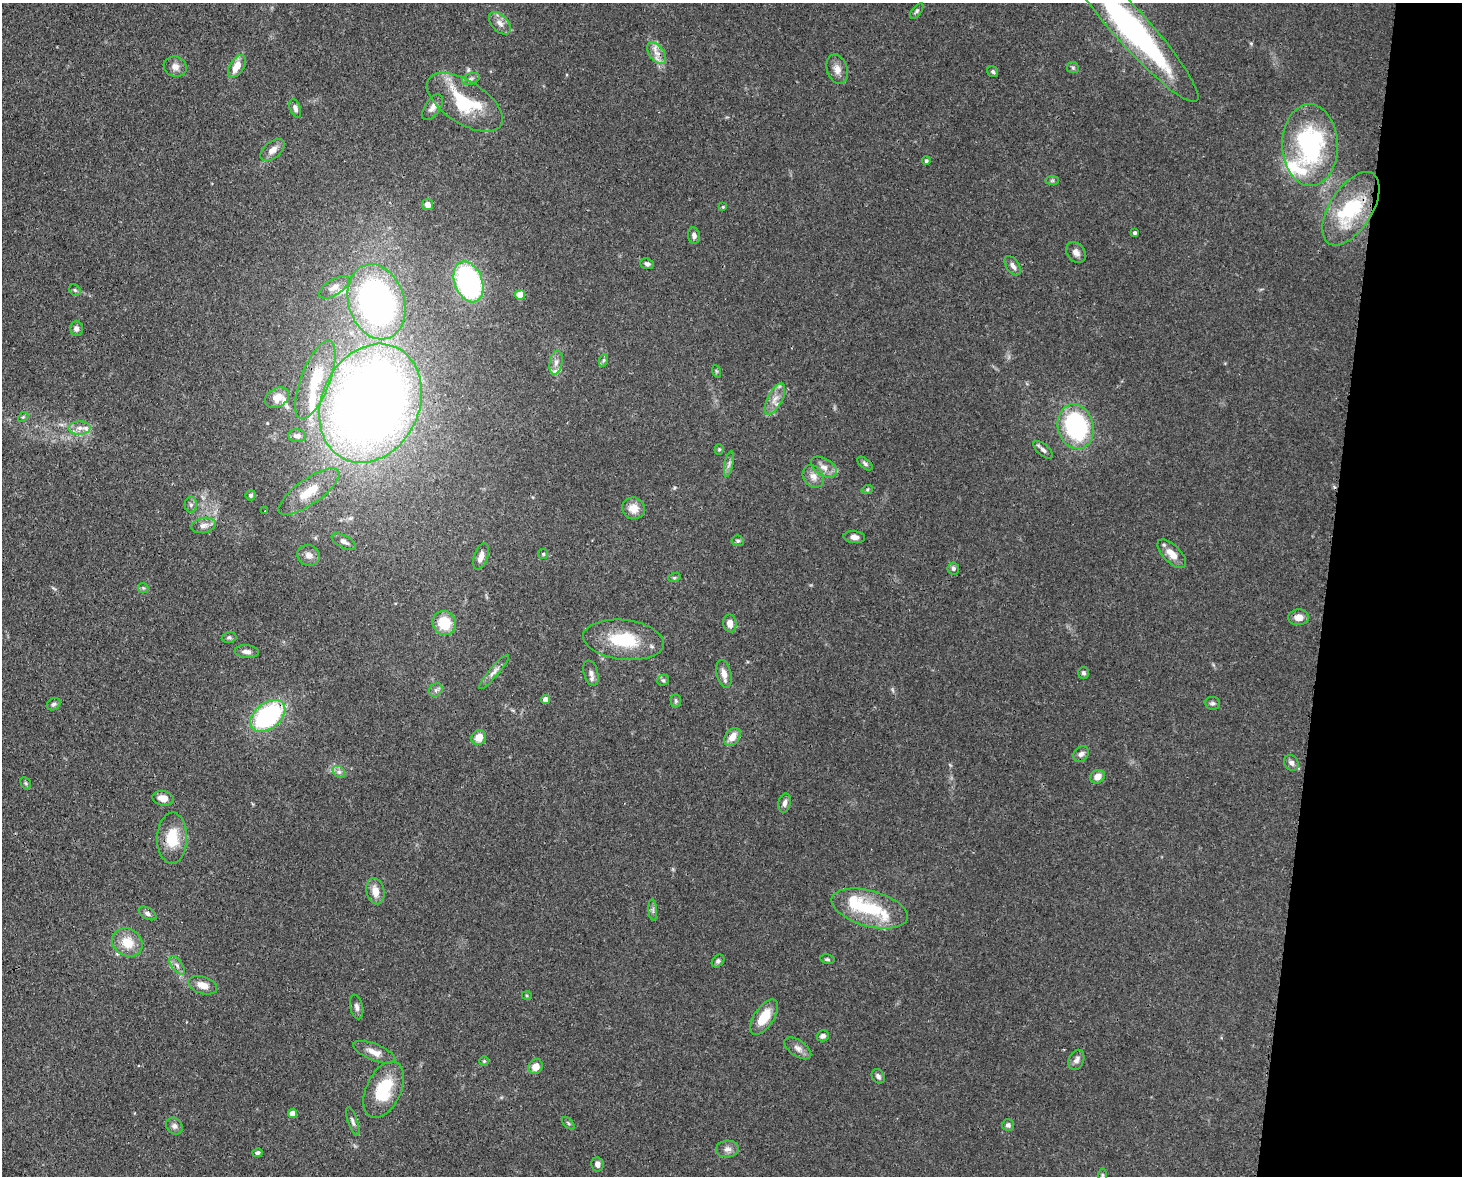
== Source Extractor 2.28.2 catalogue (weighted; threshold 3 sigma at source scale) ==
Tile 6 of 3 x 4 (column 3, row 2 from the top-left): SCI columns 3221-4680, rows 2421-3594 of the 4864 x 4844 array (HDU 1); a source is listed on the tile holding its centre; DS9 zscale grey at full resolution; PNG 1464 x 1178 px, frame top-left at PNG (2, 3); each listed source drawn as its Kron ellipse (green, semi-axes under 4 px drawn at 4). Shown black and unused: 9% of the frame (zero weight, under 3 of 4 exposures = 9% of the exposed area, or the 3 px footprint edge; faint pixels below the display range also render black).
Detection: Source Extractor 2.28.2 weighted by HDU 2 'WHT'; one run over the whole footprint, this tile lists its part. Background 0.12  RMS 0.005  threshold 0.0225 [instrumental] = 3 sigma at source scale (4.5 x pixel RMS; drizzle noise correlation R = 1.50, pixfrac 1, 0.05/0.05 arcsec/px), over >= 5 px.
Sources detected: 129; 8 inside a brighter listed object's ellipse — not listed separately; the other 121 listed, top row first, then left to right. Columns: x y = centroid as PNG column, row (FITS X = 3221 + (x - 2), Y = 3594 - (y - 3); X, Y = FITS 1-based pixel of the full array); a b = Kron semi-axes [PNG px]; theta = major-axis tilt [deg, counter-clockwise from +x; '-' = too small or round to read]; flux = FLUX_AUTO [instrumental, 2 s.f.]
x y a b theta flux
917 11 9 4 52 1.1
500 23 13 8 -47 3.7
1133 29 96 17 -48 130
656 53 12 7 -52 4.1
237 66 12 7 58 7.4
175 67 12 10 -19 3.2
1073 68 6 5 - 1
837 69 15 10 -71 4
993 72 6 5 - 0.85
471 79 9 5 21 1.5
465 102 43 21 -33 33
432 107 14 7 56 3.1
295 108 9 5 -69 1.9
1310 145 41 28 -88 72
273 150 14 8 38 3.8
926 161 4 4 - 0.96
1052 180 7 4 1 0.96
427 204 5 5 - 3
723 207 4 3 - 0.51
1351 209 41 21 57 33
1135 233 3 3 - 1.2
694 236 8 6 -83 1.9
1076 252 11 8 -52 2.8
647 264 7 5 -21 1.5
1013 266 11 6 -55 2.4
469 282 21 14 -69 89
334 287 17 8 33 3.8
75 290 6 5 - 0.86
520 295 5 5 - 13
376 302 38 28 -73 170
76 329 7 6 - 1.9
604 360 6 4 70 0.82
556 362 12 6 80 3
716 371 6 4 -71 0.66
315 380 41 14 69 18
277 398 13 9 32 4.3
775 399 17 7 63 4.6
370 403 62 48 64 640
23 417 6 4 42 0.62
1076 427 23 18 -75 72
80 428 11 6 1 3.1
297 436 8 6 -5 1.9
719 449 5 4 - 0.67
1043 450 12 5 -41 1.8
729 464 13 3 78 1.4
865 464 9 5 -39 1.2
824 467 14 8 -32 3.6
813 476 12 9 -54 3.6
867 490 6 4 19 0.7
309 492 36 12 35 14
251 495 5 5 - 0.98
191 505 8 6 89 1.4
633 508 11 10 - 5.8
265 511 3 3 - 0.48
204 525 12 7 11 3
854 537 11 6 -7 2.8
738 541 6 5 - 0.91
344 542 13 6 -28 2.2
543 554 5 5 - 0.69
1172 554 18 8 -45 6
309 555 11 10 - 3.2
481 556 14 7 70 3.3
953 569 6 6 - 1.2
674 578 6 4 18 0.68
143 588 5 5 - 0.81
1298 617 10 8 4 4.2
444 623 12 11 - 14
730 623 9 6 -81 4.2
229 637 7 5 10 1
624 640 40 20 -7 26
247 652 12 6 -6 2.3
494 672 22 5 49 2.8
591 673 13 7 -74 2.5
1084 673 6 5 - 1.1
724 674 14 7 -76 4
663 680 6 5 - 0.87
436 690 7 6 - 1.4
545 699 4 4 - 3.1
676 701 7 5 -89 0.99
1212 703 8 6 -5 1.3
54 704 7 5 31 1.2
268 716 20 13 39 68
732 737 10 7 54 5.7
479 738 7 7 - 6
1081 754 8 7 - 2.1
1291 763 8 7 - 2.2
339 772 7 5 -43 1.4
1098 777 8 6 29 3.8
26 783 6 4 -60 0.8
163 798 10 7 -10 4.4
785 803 10 6 77 2.3
172 838 25 15 88 15
375 891 13 9 -77 5.5
869 908 39 17 -15 28
653 910 10 4 -86 1.3
148 913 9 5 -30 1.7
127 943 16 13 -32 10
827 959 7 4 -11 0.91
718 961 7 5 46 1.2
177 965 10 5 -53 1.9
203 985 15 8 -19 4.9
527 996 5 3 - 0.5
357 1007 12 6 -76 2
764 1017 20 10 56 11
823 1036 6 5 - 1.7
798 1048 15 8 -35 3.1
374 1052 22 8 -22 4.8
1076 1060 10 7 66 2.5
484 1061 5 5 - 0.65
536 1067 8 7 - 5.1
878 1076 8 6 -55 1.5
384 1090 30 17 65 22
293 1113 4 4 - 4.7
353 1121 15 5 -71 1.7
568 1123 8 4 -45 0.93
1008 1125 6 6 - 1.6
174 1126 9 7 -48 2.1
727 1149 11 8 4 2.7
257 1153 5 4 - 1.4
597 1164 7 6 - 2.2
1102 1175 6 4 -90 0.87
Overlapping masked pixels (flux is a lower limit): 3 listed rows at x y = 1133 29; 315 380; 268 716
Isophote crosses this tile's border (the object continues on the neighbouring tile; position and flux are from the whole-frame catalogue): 1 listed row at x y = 1133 29